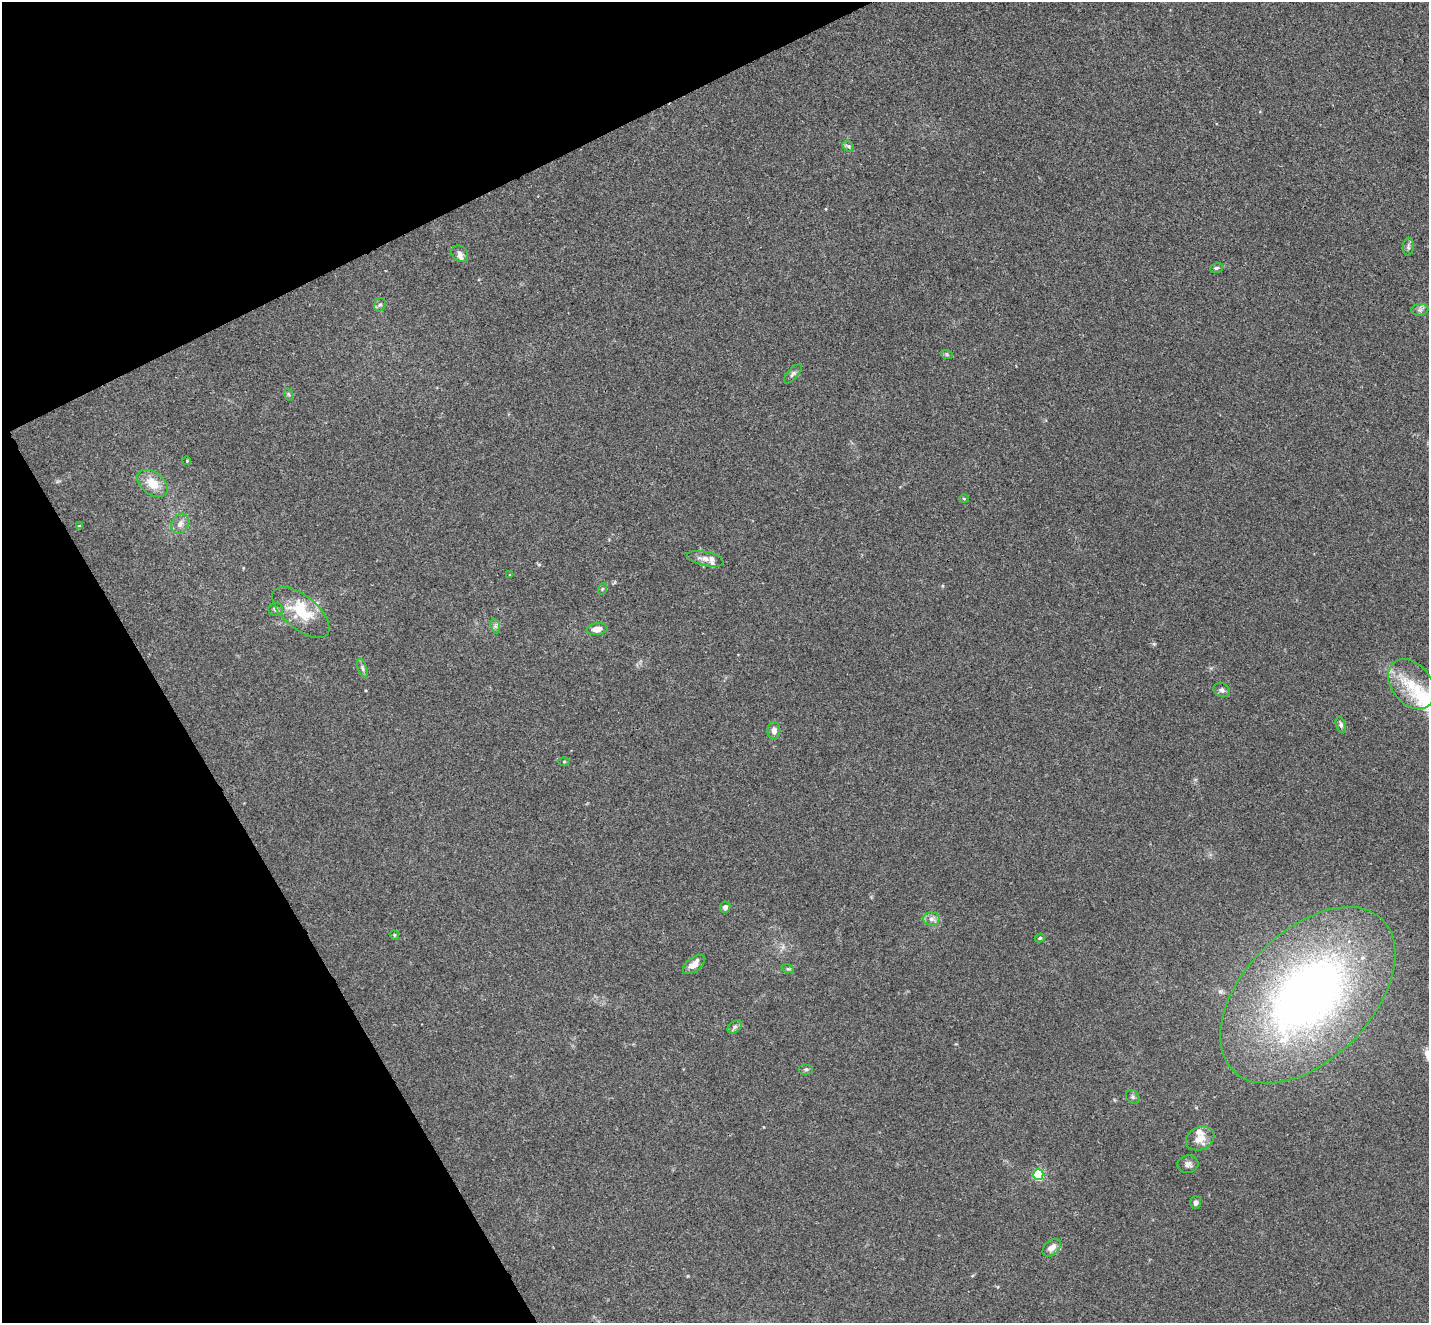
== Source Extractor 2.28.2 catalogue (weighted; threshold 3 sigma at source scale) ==
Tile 5 of 4 x 4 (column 1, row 2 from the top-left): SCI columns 54-1480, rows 2825-4145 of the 5813 x 5784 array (HDU 1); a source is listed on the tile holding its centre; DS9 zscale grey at full resolution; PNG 1431 x 1325 px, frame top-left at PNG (2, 2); each listed source drawn as its Kron ellipse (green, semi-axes under 4 px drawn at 4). Shown black and unused: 23% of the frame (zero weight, under 3 of 4 exposures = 5% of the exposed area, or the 3 px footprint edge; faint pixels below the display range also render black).
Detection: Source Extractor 2.28.2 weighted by HDU 2 'WHT'; one run over the whole footprint, this tile lists its part. Background 0.0385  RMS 0.0041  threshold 0.0186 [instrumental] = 3 sigma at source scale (4.5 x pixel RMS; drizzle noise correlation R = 1.50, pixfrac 1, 0.05/0.05 arcsec/px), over >= 5 px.
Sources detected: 48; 1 inside a brighter object's white glare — neither listed nor drawn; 5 inside a brighter listed object's ellipse — not listed separately; the other 42 listed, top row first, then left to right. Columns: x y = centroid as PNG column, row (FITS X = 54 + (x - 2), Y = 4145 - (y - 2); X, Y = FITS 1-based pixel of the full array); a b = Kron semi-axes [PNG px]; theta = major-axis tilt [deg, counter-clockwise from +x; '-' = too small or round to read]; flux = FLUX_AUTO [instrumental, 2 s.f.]
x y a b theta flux
848 146 6 4 -42 0.83
1408 247 9 5 86 0.95
460 254 9 7 -43 1.5
1216 268 6 4 15 0.7
380 305 7 5 66 0.95
1420 310 8 6 7 1.1
947 355 6 4 -19 0.53
793 374 12 5 48 1.2
288 394 6 4 -71 0.55
187 461 4 3 - 0.32
153 483 17 11 -36 7.7
964 499 5 3 - 0.37
180 524 10 8 59 2.4
79 526 4 3 - 0.52
705 559 18 7 -12 3.1
510 575 3 3 - 0.26
602 589 6 3 71 0.47
275 609 7 6 - 1
301 612 34 16 -40 14
495 626 7 4 -71 0.92
597 629 10 6 7 3.3
362 668 10 4 -72 1.1
1411 684 28 20 -51 14
1222 690 8 6 -25 1.2
1341 725 8 5 -73 0.97
774 731 9 6 -89 2.4
564 762 5 4 - 0.44
725 907 6 5 - 1.5
931 919 8 6 -1 1.8
394 935 5 4 - 0.53
1040 938 5 4 - 0.62
694 965 13 7 38 4.1
788 969 6 4 -18 0.56
1308 995 106 64 45 240
735 1027 8 5 37 1
806 1069 7 5 0 0.85
1133 1097 8 6 -49 0.94
1200 1138 15 11 25 5
1188 1164 11 8 8 1.9
1038 1175 5 5 - 39
1196 1203 6 5 - 1.3
1052 1248 10 7 42 2.9